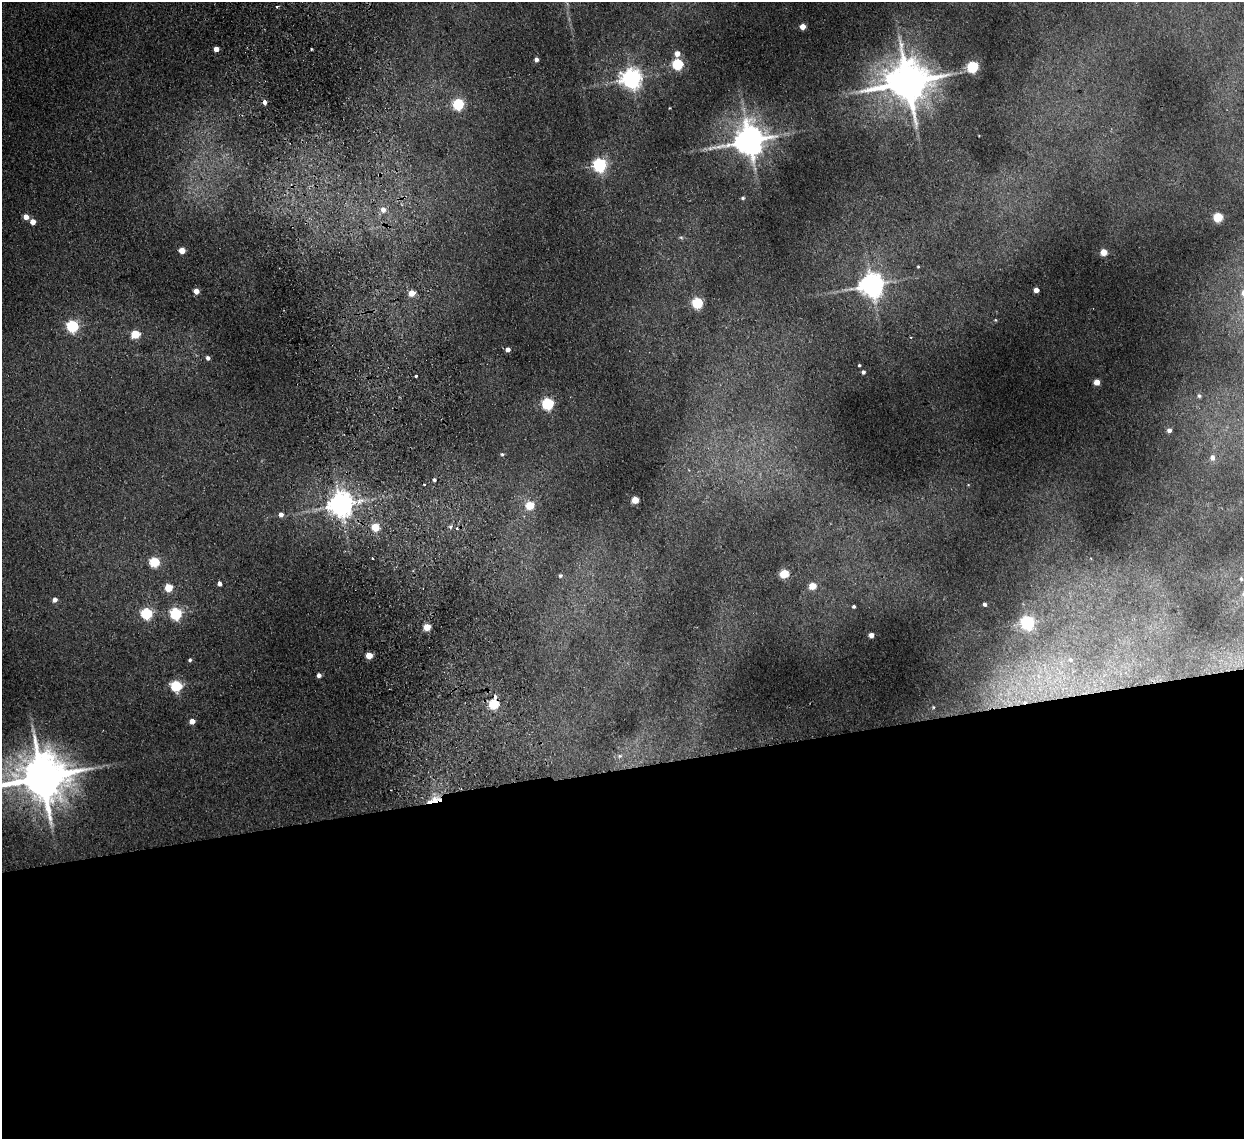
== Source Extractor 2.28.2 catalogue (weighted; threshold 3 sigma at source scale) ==
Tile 15 of 4 x 4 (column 3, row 4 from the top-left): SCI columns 2537-3778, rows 154-1290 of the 5072 x 4970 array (HDU 1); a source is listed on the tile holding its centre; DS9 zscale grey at full resolution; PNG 1246 x 1141 px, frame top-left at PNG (2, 2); no overlay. Shown black and unused: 32% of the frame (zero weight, under 2 of 3 exposures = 3% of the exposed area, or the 3 px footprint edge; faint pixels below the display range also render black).
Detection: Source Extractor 2.28.2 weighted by HDU 2 'WHT'; one run over the whole footprint, this tile lists its part. Background 0.0701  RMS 0.01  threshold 0.0462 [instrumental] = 3 sigma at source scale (4.5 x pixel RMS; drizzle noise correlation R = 1.50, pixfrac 1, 0.05/0.05 arcsec/px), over >= 5 px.
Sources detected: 84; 1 inside a brighter object's white glare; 5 cosmic-ray / hot-pixel residue — not listed; the other 78 listed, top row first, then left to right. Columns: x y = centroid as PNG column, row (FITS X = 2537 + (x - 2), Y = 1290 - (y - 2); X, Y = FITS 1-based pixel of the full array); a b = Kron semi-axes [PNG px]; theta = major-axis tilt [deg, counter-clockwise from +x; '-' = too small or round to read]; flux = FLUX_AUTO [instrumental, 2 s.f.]
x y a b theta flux
277 6 3 2 - 1.3
802 27 4 4 - 13
216 49 4 4 - 10
311 49 3 2 - 1
677 53 5 5 - 9.3
536 60 4 4 - 4.3
678 64 5 5 - 120
972 67 5 5 - 130
631 79 7 7 - 750
908 82 12 11 - 4500
458 104 5 5 - 130
669 108 3 2 - 0.73
749 141 10 9 - 2200
709 148 6 4 -18 2.3
599 165 6 6 - 230
743 198 4 4 - 2
383 209 7 7 - 7.6
26 217 5 4 - 11
1218 217 5 5 - 64
33 222 4 4 - 11
681 237 6 5 - 1.9
182 250 5 4 - 20
1103 252 5 5 - 26
918 266 3 2 - 1
871 285 8 7 - 1300
1036 290 4 4 - 9.6
196 291 4 4 - 11
412 293 5 4 - 16
697 303 5 5 - 110
995 320 4 4 - 1.1
72 326 6 5 - 150
135 334 5 5 - 45
508 349 4 4 - 5.5
208 358 5 4 - 3.6
859 365 3 3 - 1.4
863 372 4 4 - 2.8
416 375 3 3 - 2.6
1097 382 5 4 - 15
1199 396 5 4 - 1.6
548 404 5 5 - 150
1169 430 4 4 - 4.5
502 454 5 4 - 1.9
1212 458 6 5 - 5.1
424 484 3 2 - 0.95
968 485 5 3 - 0.84
635 500 4 4 - 26
340 505 8 7 - 1400
530 505 5 5 - 41
281 514 5 5 - 5.1
375 527 5 5 - 41
450 527 6 5 - 2.4
372 558 2 2 - 0.98
154 562 5 5 - 79
784 574 5 5 - 48
560 575 5 5 - 2
1241 579 3 2 - 0.97
219 583 4 4 - 4.6
812 586 5 5 - 25
168 588 5 5 - 37
55 600 5 5 - 5.3
985 604 4 3 - 3.2
854 606 4 4 - 2.1
146 613 5 5 - 110
176 614 6 6 - 140
1027 622 6 6 - 230
427 627 5 4 - 32
871 635 4 4 - 7.6
369 655 5 4 - 23
190 660 4 4 - 2
1070 660 8 7 - 5.2
319 675 4 4 - 4.9
176 686 6 5 - 120
494 704 5 5 - 71
933 707 6 5 - 1.9
192 721 4 4 - 11
620 756 8 6 2 3
42 777 15 13 4 5700
433 800 16 7 22 14
Overlapping masked pixels (flux is a lower limit): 3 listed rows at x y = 340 505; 494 704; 433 800
Isophote crosses this tile's border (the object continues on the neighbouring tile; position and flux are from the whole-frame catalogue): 1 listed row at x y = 42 777